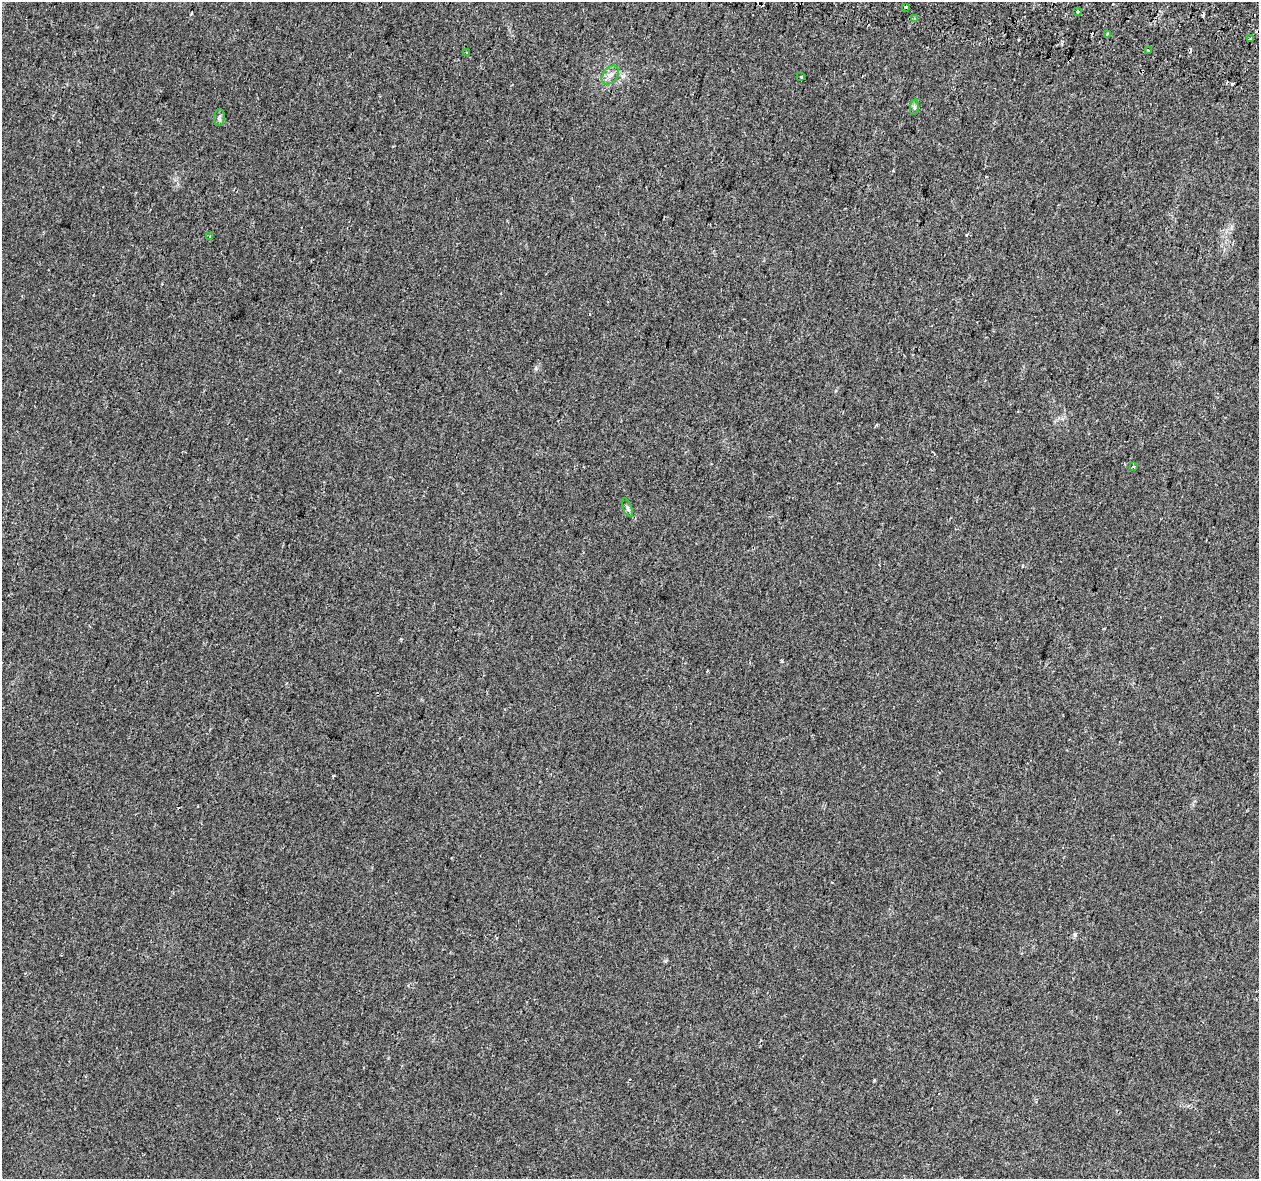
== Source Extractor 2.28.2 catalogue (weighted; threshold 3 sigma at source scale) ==
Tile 10 of 4 x 4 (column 2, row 3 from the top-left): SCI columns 1316-2572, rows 1520-2696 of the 5135 x 5332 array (HDU 1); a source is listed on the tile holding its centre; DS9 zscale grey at full resolution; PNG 1261 x 1181 px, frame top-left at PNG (2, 2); each listed source drawn as its Kron ellipse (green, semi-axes under 4 px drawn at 4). Shown black and unused: <1% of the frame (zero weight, under 2 of 3 exposures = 4% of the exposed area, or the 3 px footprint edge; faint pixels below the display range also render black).
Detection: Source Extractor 2.28.2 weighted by HDU 2 'WHT'; one run over the whole footprint, this tile lists its part. Background 0.0306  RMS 0.0051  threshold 0.0229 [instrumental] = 3 sigma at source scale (4.5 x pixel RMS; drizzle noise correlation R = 1.50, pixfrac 1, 0.0396/0.0396 arcsec/px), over >= 5 px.
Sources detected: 18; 4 cosmic-ray / hot-pixel residue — neither listed nor drawn; the other 14 listed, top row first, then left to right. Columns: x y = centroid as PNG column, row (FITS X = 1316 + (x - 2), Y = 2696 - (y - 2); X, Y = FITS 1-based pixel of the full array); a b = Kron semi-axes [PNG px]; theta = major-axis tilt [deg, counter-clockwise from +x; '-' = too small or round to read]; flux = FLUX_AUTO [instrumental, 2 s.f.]
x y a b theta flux
905 7 3 3 - 2.2
1077 12 3 3 - 1.8
914 19 4 3 - 0.67
1107 34 3 2 - 0.82
1251 39 3 3 - 2.8
1148 50 3 3 - 1.8
467 52 3 3 - 0.64
610 75 10 7 52 2.5
801 77 3 2 - 0.67
914 107 8 4 83 0.88
219 118 8 5 84 1.2
210 237 3 3 - 0.55
1133 467 4 2 - 0.5
627 508 10 4 -68 1.1
Unlisted compact peaks at least as high as the median listed source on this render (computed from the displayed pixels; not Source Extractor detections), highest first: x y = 665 961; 536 368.